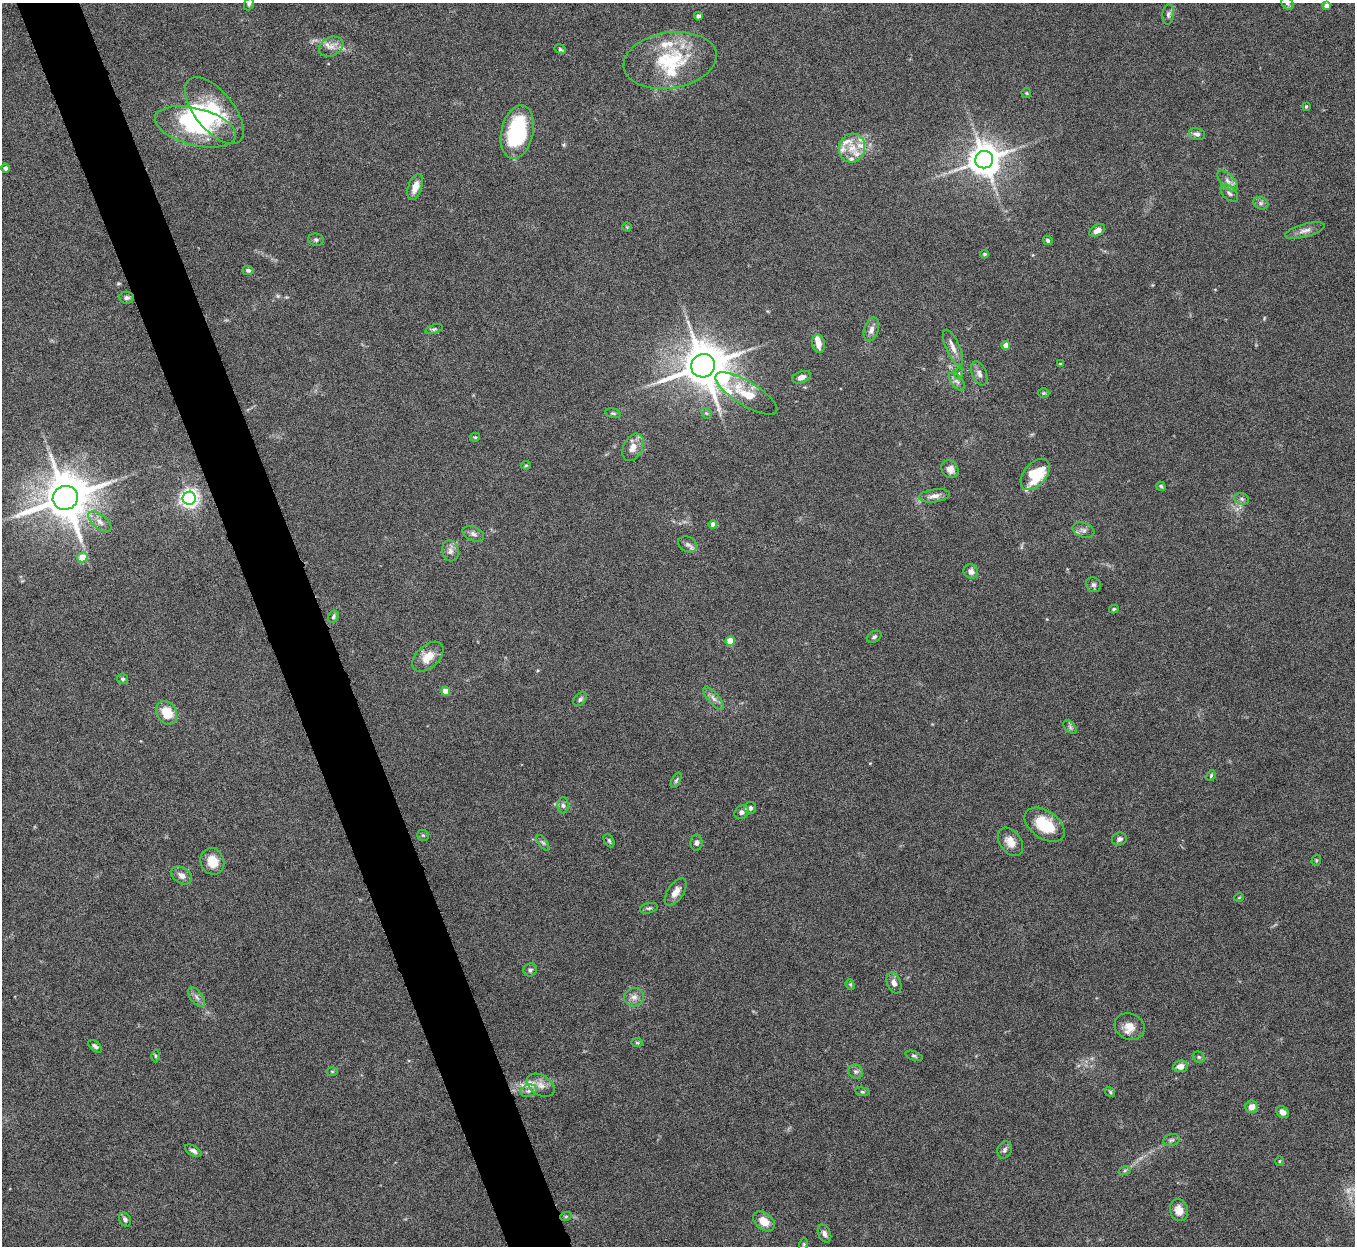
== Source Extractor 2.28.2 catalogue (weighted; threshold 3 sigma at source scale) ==
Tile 11 of 4 x 4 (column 3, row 3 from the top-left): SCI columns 2710-4062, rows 1394-2637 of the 5420 x 5404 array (HDU 1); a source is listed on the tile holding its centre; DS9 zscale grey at full resolution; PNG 1357 x 1248 px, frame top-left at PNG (2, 3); each listed source drawn as its Kron ellipse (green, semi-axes under 4 px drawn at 4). Shown black and unused: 5% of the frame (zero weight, under 8 of 16 exposures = <1% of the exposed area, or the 3 px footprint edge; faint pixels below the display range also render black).
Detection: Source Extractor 2.28.2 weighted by HDU 2 'WHT'; one run over the whole footprint, this tile lists its part. Background 0.167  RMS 0.005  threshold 0.0204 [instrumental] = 3 sigma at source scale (4.09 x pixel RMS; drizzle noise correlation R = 1.36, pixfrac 0.8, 0.05/0.05 arcsec/px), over >= 5 px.
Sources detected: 140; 1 too faint to see at this stretch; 4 inside a brighter object's white glare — neither listed nor drawn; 12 inside a brighter listed object's ellipse — not listed separately; the other 123 listed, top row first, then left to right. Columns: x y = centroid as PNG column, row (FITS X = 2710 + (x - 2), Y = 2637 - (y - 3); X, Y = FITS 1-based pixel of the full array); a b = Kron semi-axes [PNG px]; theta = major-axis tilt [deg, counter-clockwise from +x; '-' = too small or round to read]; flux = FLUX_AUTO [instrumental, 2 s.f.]
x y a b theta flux
1287 3 7 5 -45 0.87
249 4 6 4 70 0.91
1327 6 4 4 - 3.5
1168 14 10 6 85 1.3
698 16 4 4 - 1.3
331 47 13 9 26 3.4
560 49 6 4 -29 0.71
670 60 47 28 9 32
1026 93 5 5 - 0.51
1306 106 4 3 - 0.49
214 111 40 19 -51 23
195 127 41 18 -14 28
517 132 27 16 77 39
1197 134 8 6 -12 1.4
852 148 14 13 - 6.2
984 160 9 8 - 940
5 168 4 4 - 0.97
1228 181 13 6 -47 2.5
415 187 13 6 71 4.4
1229 193 10 6 -45 1.6
1261 203 8 6 -22 1.3
627 227 4 4 - 0.43
1097 230 8 5 31 3
1305 231 20 6 15 3.1
316 240 7 6 - 1.1
1048 240 5 4 - 0.83
985 254 4 3 - 0.61
248 270 5 4 - 0.98
127 298 7 6 - 1.2
434 329 9 4 18 0.85
871 329 12 7 73 2.5
818 344 9 6 -81 3.5
1006 345 4 4 - 4.1
953 348 19 7 -66 3.2
1060 364 4 2 - 0.4
703 366 12 11 - 1800
959 373 6 4 73 0.6
979 373 13 7 -67 2
801 377 9 5 21 2.4
957 381 10 5 -51 1.6
746 393 35 12 -32 12
1043 393 6 5 - 0.67
613 413 8 4 -13 0.81
706 413 6 4 -43 0.68
475 437 5 4 - 0.53
633 447 15 9 64 4.4
526 465 5 4 - 0.51
950 469 9 8 - 2.9
1035 474 18 11 50 20
1161 486 5 4 - 0.74
934 496 15 6 8 2.8
65 498 13 12 - 2100
189 498 6 6 - 210
1241 499 7 5 -21 1.2
100 522 14 7 -40 2.9
713 524 4 4 - 3.2
1083 530 11 7 -20 1.8
473 534 11 7 -23 1.9
687 544 10 7 -27 1.7
450 551 10 8 -76 2.3
82 557 5 5 - 7.2
971 571 7 7 - 2.1
1093 585 8 7 - 1.3
1114 609 5 3 - 0.65
333 617 6 5 - 0.91
874 637 8 5 29 0.99
730 641 5 4 - 12
428 657 18 11 43 6.8
123 679 5 5 - 0.9
445 691 4 4 - 7.9
714 698 14 5 -50 2.2
580 699 8 5 46 1.2
167 713 12 10 -58 10
1070 727 8 5 -46 1.1
1211 776 5 3 - 0.57
676 780 8 4 64 0.76
563 805 8 5 -88 1.3
750 808 6 6 - 1.5
742 812 8 6 39 1.8
1045 825 22 13 -35 15
423 835 6 5 - 0.82
1119 839 7 6 - 1.7
609 840 7 4 -63 0.89
1010 842 16 10 -54 5
543 843 9 4 -54 0.93
696 843 8 6 88 1.3
1316 860 6 4 71 0.65
212 861 13 11 -67 7.2
182 875 11 7 -33 2.6
676 892 16 7 56 3.9
1239 897 5 3 - 0.37
649 908 9 5 13 0.98
530 970 7 6 - 1.2
894 983 11 7 -70 2.3
850 985 5 4 - 0.6
196 997 11 6 -52 1.8
634 997 10 9 - 2.7
1130 1026 15 13 -28 5.1
637 1043 6 4 -2 0.57
95 1046 8 4 -38 1.2
155 1056 6 4 -89 0.58
914 1056 9 4 -20 0.83
1199 1057 6 5 - 0.73
1180 1066 7 5 10 3.4
332 1071 6 4 -1 0.51
856 1072 8 6 -38 1.4
541 1085 15 10 -31 4.3
529 1091 8 6 20 1.5
862 1092 7 3 -8 0.6
1110 1092 5 4 - 0.7
1252 1107 6 6 - 3.7
1282 1112 7 5 -37 2.5
1171 1140 8 6 16 1.1
1005 1150 9 7 70 1.4
193 1151 9 5 -30 1.6
1279 1161 4 4 - 0.49
1125 1170 6 4 19 0.78
1179 1210 11 9 -74 4.3
566 1216 6 3 20 0.46
125 1219 7 5 -61 1.5
764 1221 12 8 -39 6.4
824 1234 9 6 -66 1.8
804 1244 6 4 72 0.6
Isophote crosses this tile's border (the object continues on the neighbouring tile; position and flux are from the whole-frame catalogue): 2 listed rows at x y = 1287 3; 249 4